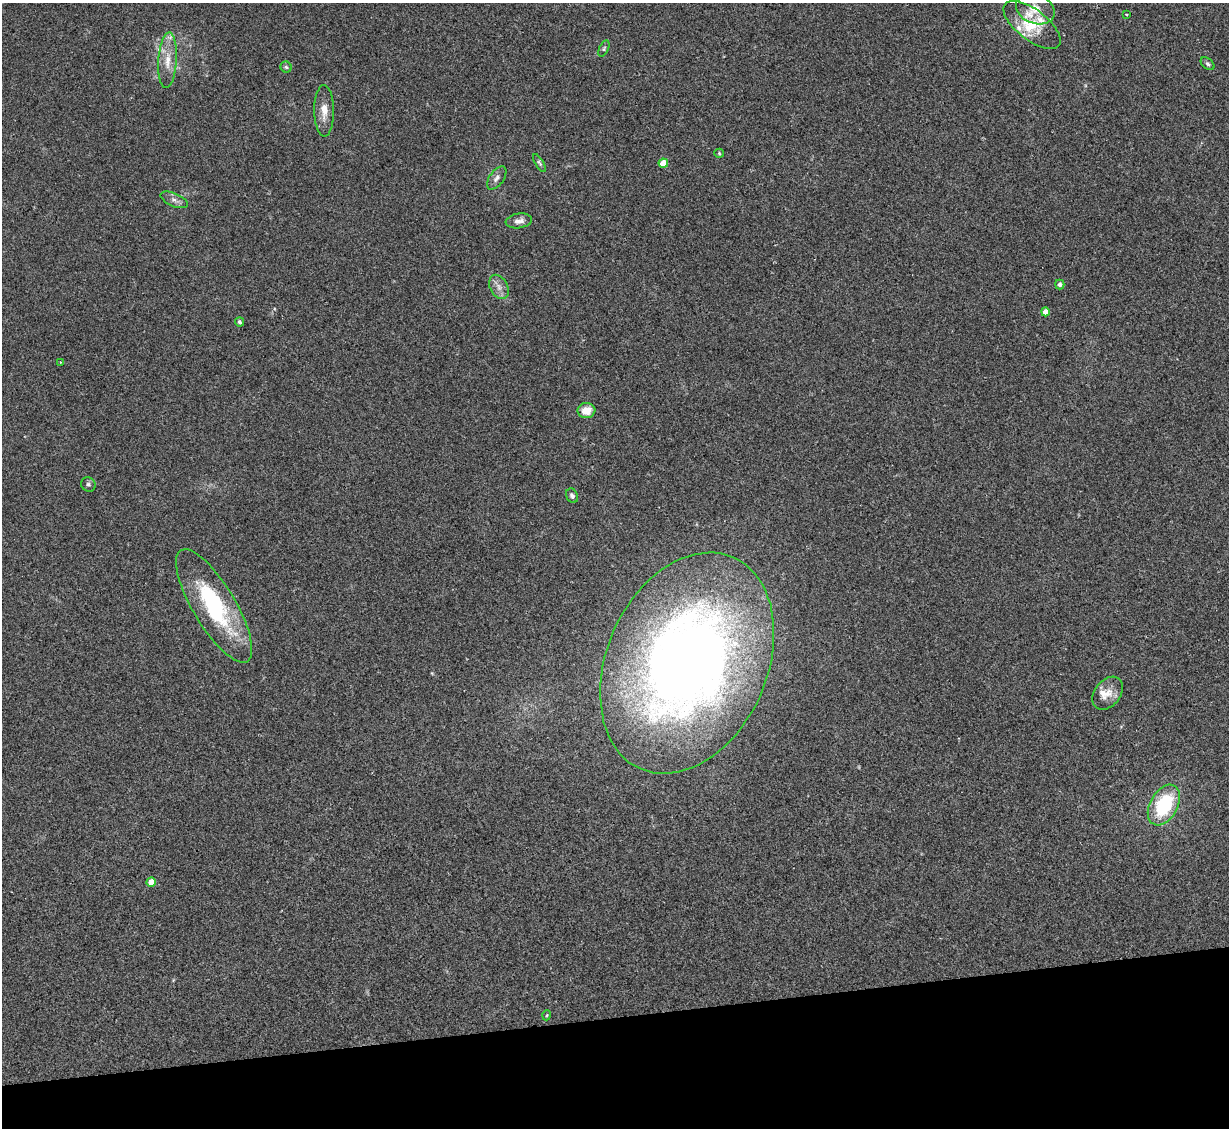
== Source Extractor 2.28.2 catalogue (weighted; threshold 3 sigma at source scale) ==
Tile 14 of 4 x 4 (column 2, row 4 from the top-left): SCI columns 1228-2454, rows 251-1376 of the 4909 x 4890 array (HDU 1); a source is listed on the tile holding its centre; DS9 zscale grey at full resolution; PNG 1231 x 1130 px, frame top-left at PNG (2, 3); each listed source drawn as its Kron ellipse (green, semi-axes under 4 px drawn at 4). Shown black and unused: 10% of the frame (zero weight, under 2 of 3 exposures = <1% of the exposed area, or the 3 px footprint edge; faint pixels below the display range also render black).
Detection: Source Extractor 2.28.2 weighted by HDU 2 'WHT'; one run over the whole footprint, this tile lists its part. Background 0.0784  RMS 0.0093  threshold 0.0417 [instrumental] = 3 sigma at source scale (4.5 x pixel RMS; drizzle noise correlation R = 1.50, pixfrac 1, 0.05/0.05 arcsec/px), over >= 5 px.
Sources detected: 33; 5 inside a brighter listed object's ellipse — not listed separately; the other 28 listed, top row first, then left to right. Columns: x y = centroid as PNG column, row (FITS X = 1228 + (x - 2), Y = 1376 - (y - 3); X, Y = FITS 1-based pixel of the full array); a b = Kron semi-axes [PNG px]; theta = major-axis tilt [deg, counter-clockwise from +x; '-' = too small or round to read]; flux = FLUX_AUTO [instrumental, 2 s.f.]
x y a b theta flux
1035 9 20 14 -21 13
1127 15 3 2 - 0.93
1032 25 34 15 -38 26
604 48 9 4 64 1.8
168 60 28 9 86 16
1207 64 8 5 -40 1.9
286 67 5 5 - 1.6
324 111 26 10 -89 12
719 153 5 4 - 1.1
539 163 10 4 -58 2
663 163 5 4 - 20
497 178 13 7 54 4.3
174 200 14 6 -23 4.6
519 221 13 7 8 5.4
1060 284 5 4 - 3.2
499 287 13 9 -63 6.3
1045 312 4 4 - 6.9
240 322 4 4 - 1.6
61 362 3 3 - 0.82
586 410 9 7 7 12
88 484 7 6 - 2.4
572 496 7 5 -64 2.6
214 606 65 21 -59 110
687 663 115 80 66 1000
1108 693 18 13 52 11
1164 805 22 13 61 62
151 882 4 4 - 13
547 1015 5 3 - 0.91